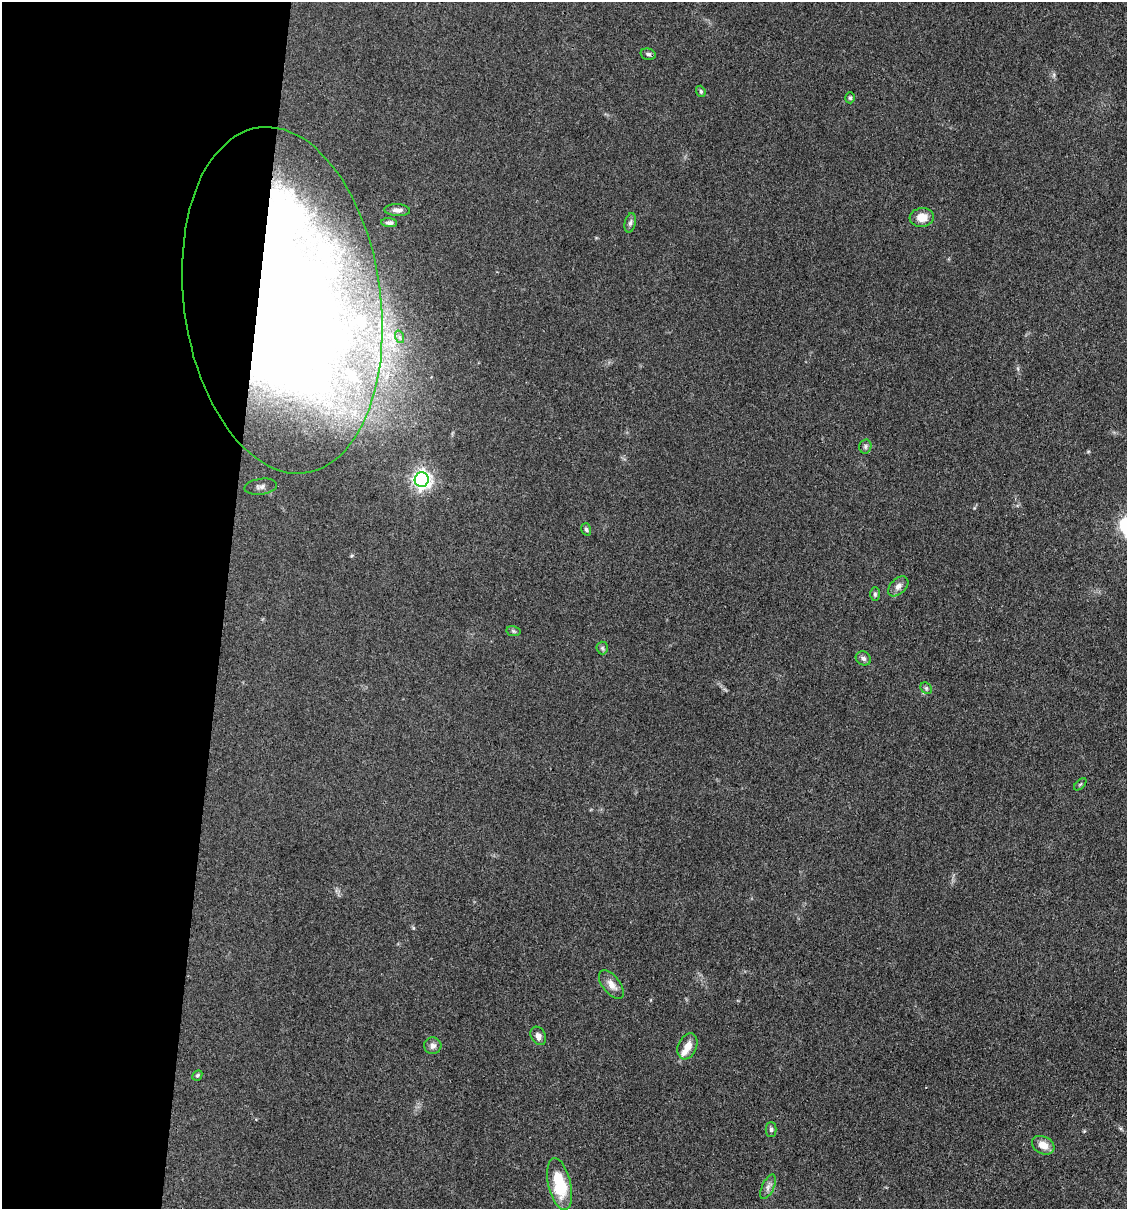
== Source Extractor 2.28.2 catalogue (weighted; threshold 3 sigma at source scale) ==
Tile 5 of 4 x 4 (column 1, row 2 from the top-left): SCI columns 233-1357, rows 2415-3621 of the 4848 x 4827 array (HDU 1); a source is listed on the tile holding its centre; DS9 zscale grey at full resolution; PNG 1129 x 1211 px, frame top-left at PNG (2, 2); each listed source drawn as its Kron ellipse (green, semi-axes under 4 px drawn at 4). Shown black and unused: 20% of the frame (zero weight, under 3 of 4 exposures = <1% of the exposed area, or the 3 px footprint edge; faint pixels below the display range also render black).
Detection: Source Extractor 2.28.2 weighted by HDU 2 'WHT'; one run over the whole footprint, this tile lists its part. Background 0.0764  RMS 0.0059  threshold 0.0266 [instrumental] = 3 sigma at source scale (4.5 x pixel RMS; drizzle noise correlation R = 1.50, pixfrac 1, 0.05/0.05 arcsec/px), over >= 5 px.
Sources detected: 37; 3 inside a brighter object's white glare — neither listed nor drawn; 5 inside a brighter listed object's ellipse — not listed separately; the other 29 listed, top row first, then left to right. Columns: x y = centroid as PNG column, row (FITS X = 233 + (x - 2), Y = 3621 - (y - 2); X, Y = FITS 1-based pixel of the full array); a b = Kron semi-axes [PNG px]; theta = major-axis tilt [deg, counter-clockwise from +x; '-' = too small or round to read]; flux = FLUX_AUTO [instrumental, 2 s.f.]
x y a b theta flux
648 54 8 5 -13 1.4
701 91 6 4 -69 0.88
850 98 5 4 - 0.97
397 210 13 6 -3 2.8
922 217 12 9 7 7.3
389 223 8 4 -4 1.9
630 223 10 5 77 1.7
282 300 174 98 -82 720
400 337 6 4 -71 1
865 446 7 6 - 1.4
422 480 7 7 - 260
261 487 16 8 8 3.5
586 529 6 5 - 1
898 586 12 7 44 3.2
875 594 7 5 -89 1.1
513 631 7 5 -12 0.98
602 648 6 6 - 1.2
863 658 8 6 -28 1.9
926 688 6 5 - 1
1080 784 7 3 45 0.68
611 985 17 8 -52 4.6
538 1036 10 7 -60 2.7
433 1046 8 8 - 2.4
687 1046 13 9 68 6
197 1075 5 4 - 0.85
771 1129 7 5 90 1.2
1043 1145 12 8 -28 6.3
560 1184 26 11 -77 29
768 1187 13 6 65 2.7
Overlapping masked pixels (flux is a lower limit): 1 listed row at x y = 282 300